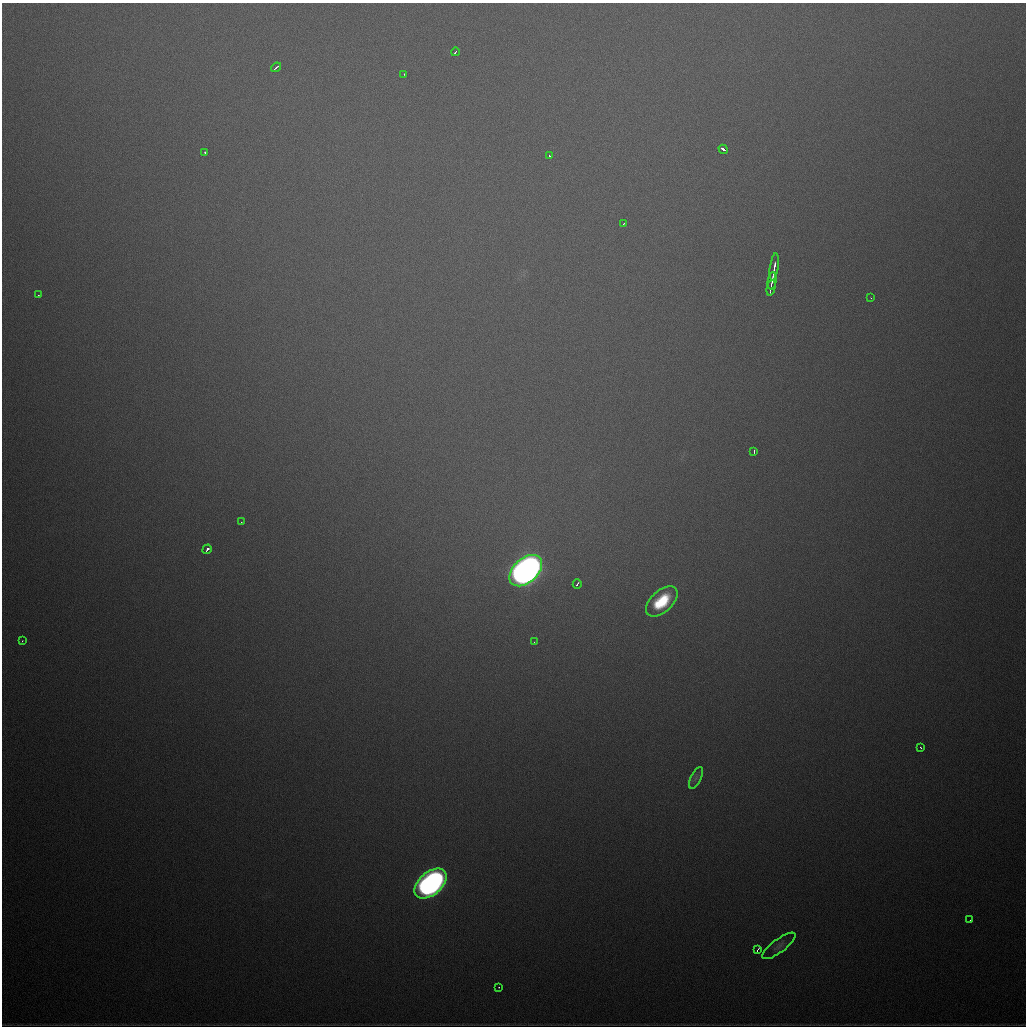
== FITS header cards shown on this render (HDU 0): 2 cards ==
NAXIS1  =                 1024
NAXIS2  =                 1024

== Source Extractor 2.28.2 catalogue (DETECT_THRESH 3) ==
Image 1024 x 1024 px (HDU 0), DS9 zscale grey, 1 PNG px = 1 image px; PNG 1028 x 1028 px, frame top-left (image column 1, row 1024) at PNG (2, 3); each listed source drawn as its Kron ellipse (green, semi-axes under 4 px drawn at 4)
Background 860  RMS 25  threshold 73.5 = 3 sigma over >= 5 px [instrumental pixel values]
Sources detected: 27; all 27 listed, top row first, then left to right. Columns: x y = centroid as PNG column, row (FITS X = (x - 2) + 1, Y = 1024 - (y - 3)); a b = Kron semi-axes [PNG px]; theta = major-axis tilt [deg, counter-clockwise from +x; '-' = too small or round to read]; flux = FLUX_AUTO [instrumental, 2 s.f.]
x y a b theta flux
455 52 4 2 - 3.4e+03
276 67 5 2 - 3.0e+03
404 74 3 2 - 1.3e+03
723 149 5 3 - 5.8e+04
205 153 4 2 - 2.7e+03
549 155 3 2 - 2.7e+03
624 223 3 2 - 1.9e+03
774 267 14 3 82 8.8e+03
772 281 9 3 83 1.7e+04
771 288 8 3 78 1.5e+04
38 295 2 2 - 1.4e+03
871 298 3 2 - 1.9e+03
754 451 4 2 - 2.1e+03
241 522 3 2 - 2.9e+03
207 549 5 3 - 8.0e+03
526 571 19 12 42 2.2e+06
577 584 4 2 - 3.8e+03
662 601 19 11 43 8.3e+04
22 641 3 2 - 2.2e+03
534 642 2 2 - 8.0e+02
921 748 3 2 - 2.5e+03
696 778 12 5 64 5.7e+03
431 884 19 11 41 1.1e+06
970 920 3 2 - 1.3e+03
779 946 20 6 37 8.6e+03
757 950 4 2 - 1.0e+04
499 987 2 2 - 1.2e+03